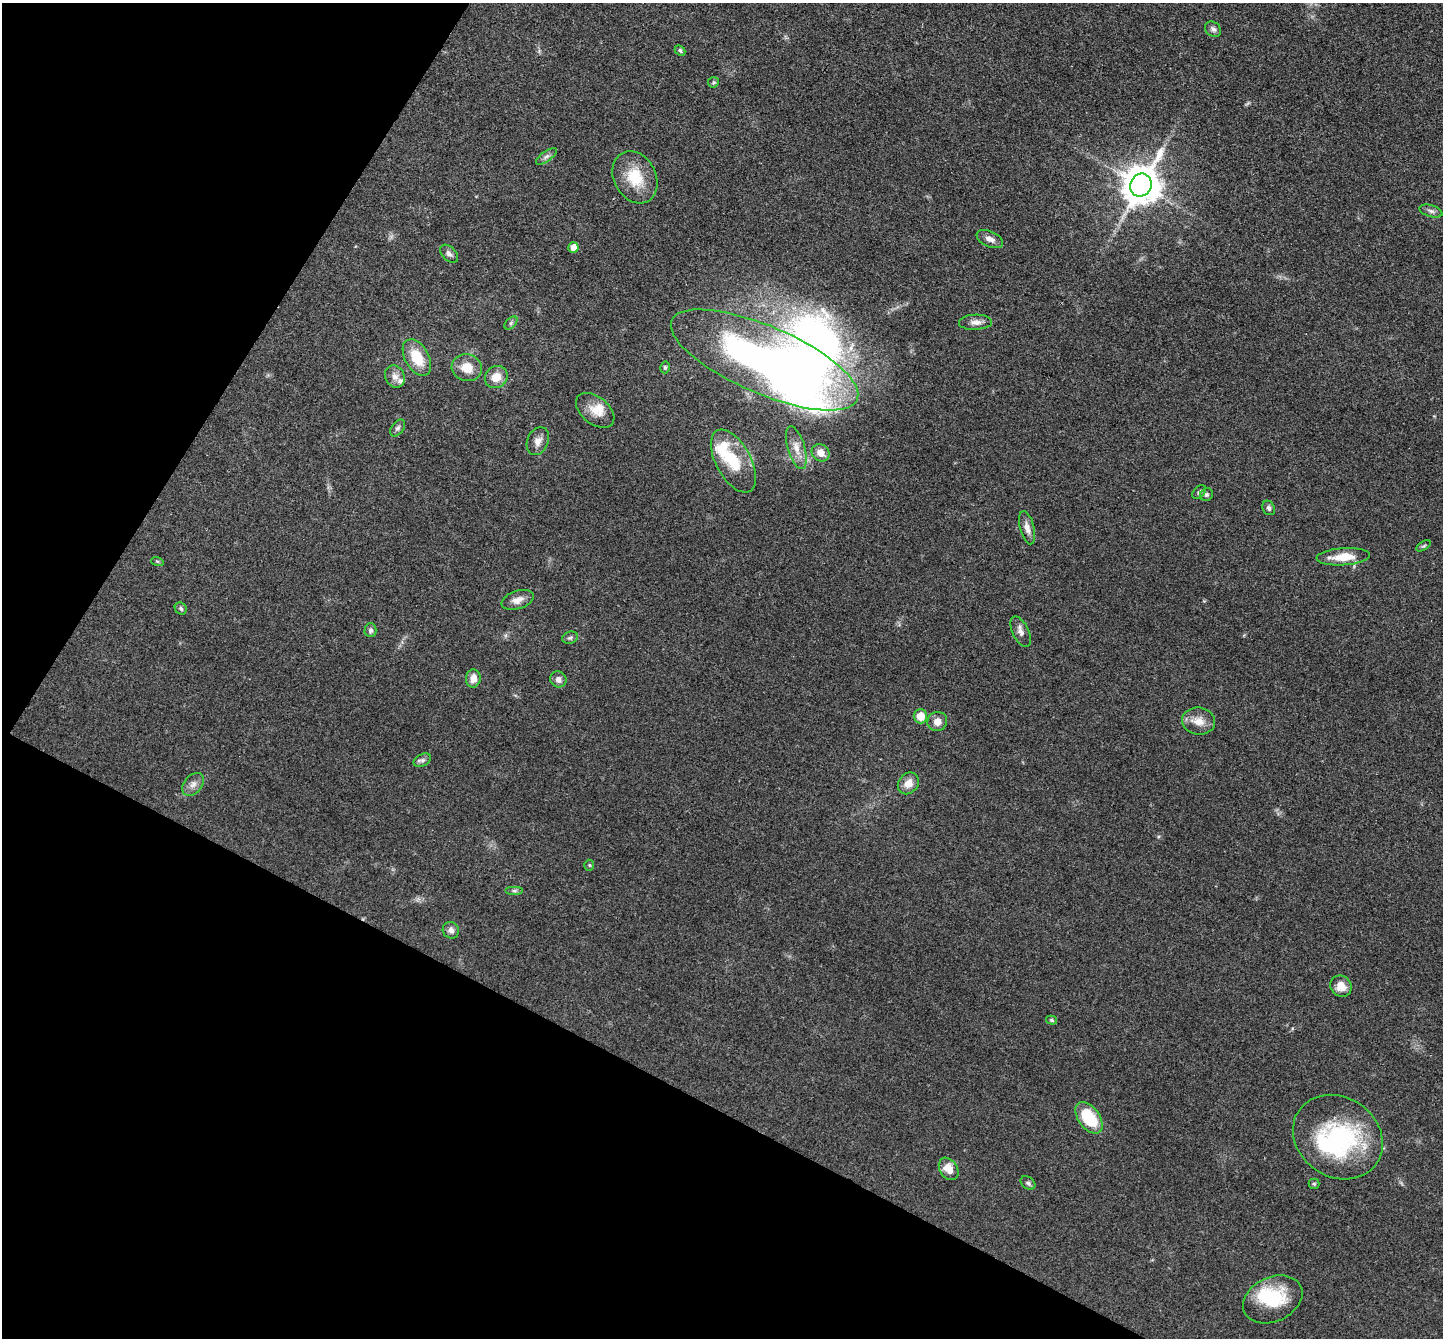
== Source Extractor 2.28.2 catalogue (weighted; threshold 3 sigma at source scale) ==
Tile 9 of 4 x 4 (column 1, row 3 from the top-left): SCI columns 3-1443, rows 1483-2818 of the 5767 x 5775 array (HDU 1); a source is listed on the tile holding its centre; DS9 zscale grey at full resolution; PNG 1445 x 1340 px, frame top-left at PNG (2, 3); each listed source drawn as its Kron ellipse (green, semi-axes under 4 px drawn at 4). Shown black and unused: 27% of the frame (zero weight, under 3 of 4 exposures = <1% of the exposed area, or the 3 px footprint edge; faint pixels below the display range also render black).
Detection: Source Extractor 2.28.2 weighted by HDU 2 'WHT'; one run over the whole footprint, this tile lists its part. Background 0.0996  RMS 0.006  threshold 0.027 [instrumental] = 3 sigma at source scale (4.5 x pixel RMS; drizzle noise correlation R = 1.50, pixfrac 1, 0.05/0.05 arcsec/px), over >= 5 px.
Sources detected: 62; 5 inside a brighter object's white glare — neither listed nor drawn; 2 inside a brighter listed object's ellipse — not listed separately; the other 55 listed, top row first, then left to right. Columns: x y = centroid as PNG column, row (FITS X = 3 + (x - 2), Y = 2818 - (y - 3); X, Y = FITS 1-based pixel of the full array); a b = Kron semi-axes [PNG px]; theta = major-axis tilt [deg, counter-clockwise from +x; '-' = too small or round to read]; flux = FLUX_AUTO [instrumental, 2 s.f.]
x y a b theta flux
1213 29 9 7 -39 2
680 50 6 4 -43 1.1
713 82 6 5 - 0.96
546 156 12 5 35 2.1
635 177 27 21 -62 20
1141 185 12 10 58 1700
1431 211 12 6 -17 2.2
990 239 14 7 -24 3.8
573 247 5 5 - 5.9
449 254 11 6 -44 2.3
975 322 16 7 2 3.8
511 323 8 4 45 1.4
417 357 20 12 -61 17
764 360 101 34 -23 400
665 367 6 4 77 1.1
467 368 15 13 -14 9.7
395 377 11 9 -64 4
496 377 12 10 38 8
595 410 22 13 -39 8.7
398 428 9 6 51 1.6
538 441 14 10 65 4.3
796 448 22 8 -74 6.3
821 453 9 8 - 5.2
733 461 34 17 -61 22
1199 492 8 5 42 1.6
1206 495 7 6 - 1.4
1269 508 7 6 - 1.5
1027 528 17 7 -76 4.2
1424 546 8 3 31 0.95
1343 557 27 8 4 12
157 561 6 4 -18 0.74
518 600 17 9 18 4.8
181 609 6 5 - 1.3
370 630 7 6 - 1.9
1021 632 16 8 -64 3.2
570 638 8 6 14 1.5
473 678 9 7 87 5.2
558 679 8 8 - 2.9
920 716 7 6 - 8.6
937 721 10 9 - 4.9
1199 721 16 13 -8 7.4
422 760 9 6 27 1.9
908 783 12 9 49 6.1
193 784 13 9 50 3.7
589 865 5 5 - 0.74
514 891 9 4 0 1.4
451 930 8 8 - 2.8
1341 986 11 10 - 6.1
1051 1020 5 4 - 0.95
1089 1118 18 10 -53 28
1338 1137 47 39 -35 78
949 1169 12 8 -56 7.7
1028 1183 8 6 -37 1.5
1314 1184 5 5 - 0.78
1273 1299 31 22 25 30